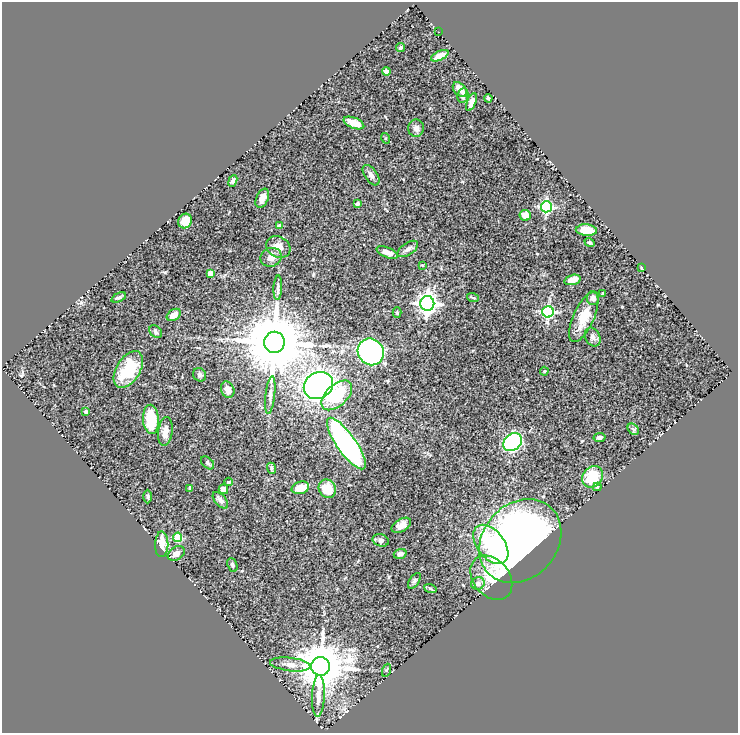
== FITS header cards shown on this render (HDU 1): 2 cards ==
NAXIS1  =                  736
NAXIS2  =                  731

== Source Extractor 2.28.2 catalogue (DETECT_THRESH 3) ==
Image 736 x 731 px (HDU 1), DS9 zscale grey, 1 PNG px = 1 image px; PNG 740 x 735 px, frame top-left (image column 1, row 731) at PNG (2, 2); each listed source drawn as its Kron ellipse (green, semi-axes under 4 px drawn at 4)
Background 0.737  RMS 0.037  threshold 0.112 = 3 sigma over >= 5 px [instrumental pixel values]
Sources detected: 85; all 85 listed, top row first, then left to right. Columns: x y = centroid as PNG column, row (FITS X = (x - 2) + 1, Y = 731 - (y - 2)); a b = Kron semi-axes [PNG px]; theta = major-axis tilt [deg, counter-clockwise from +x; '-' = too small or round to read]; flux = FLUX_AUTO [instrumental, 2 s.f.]
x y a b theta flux
439 32 2 2 - 2.5
400 48 5 4 - 3.9
440 56 9 4 25 26
386 71 4 4 - 8.6
460 90 8 5 -47 25
463 95 7 5 80 10
488 98 4 3 - 3.8
471 102 9 4 68 16
354 123 11 5 -21 30
416 128 8 8 - 8.9
385 138 5 3 - 2.3
371 175 12 6 -54 9.5
233 181 6 3 67 6.5
262 198 10 6 66 15
357 204 4 3 - 4.6
546 207 5 5 - 370
525 215 5 5 - 26
185 221 7 6 - 23
280 226 4 3 - 9
586 230 10 5 -4 34
589 242 5 4 - 4.1
278 247 12 10 -29 22
408 249 12 6 34 9.9
387 253 11 5 -22 17
271 257 11 9 21 17
422 265 3 2 - 1.6
642 268 4 3 - 3.8
210 273 4 4 - 29
572 280 8 5 17 25
278 288 12 4 87 6.8
603 294 3 3 - 5.9
119 297 8 3 24 4.6
473 298 6 3 -19 2.6
593 298 7 6 - 11
427 303 7 7 - 1400
397 312 5 4 - 3
548 312 6 5 - 370
174 315 8 5 35 21
584 317 27 10 66 56
156 332 7 5 -47 5.3
593 337 10 7 -63 9.4
274 342 10 10 - 25000
371 352 14 12 -51 560
128 369 20 11 58 85
544 371 4 4 - 2.2
200 375 7 6 - 5.7
318 385 15 13 32 1200
228 390 8 6 -70 21
270 395 19 4 83 11
337 395 18 10 42 120
86 412 4 3 - 4.3
151 419 15 8 -87 87
633 429 6 5 - 4.9
165 432 14 7 82 20
600 437 6 4 11 6.6
513 442 10 8 40 340
346 443 31 9 -55 630
207 463 8 5 -43 4.7
271 468 5 4 - 4.2
592 477 11 9 50 74
228 482 4 3 - 3
597 487 4 4 - 3.7
190 488 3 3 - 2.9
300 488 9 6 15 34
223 489 5 5 - 15
327 489 9 8 - 42
148 496 7 3 -89 3.4
220 500 10 5 -49 8.7
401 525 11 6 30 18
178 537 5 4 - 93
381 540 8 6 -16 7.5
520 541 46 37 48 1600
162 544 13 6 88 36
491 544 22 13 -52 100
176 553 9 6 33 11
400 554 6 5 - 8.3
232 565 7 4 -68 4.8
491 578 24 18 -51 65
414 581 9 4 55 4.7
478 583 7 6 - 11
430 588 6 4 -20 3.2
290 664 20 6 -7 18
321 666 9 9 - 12000
387 670 7 4 71 3.4
318 696 21 6 88 19